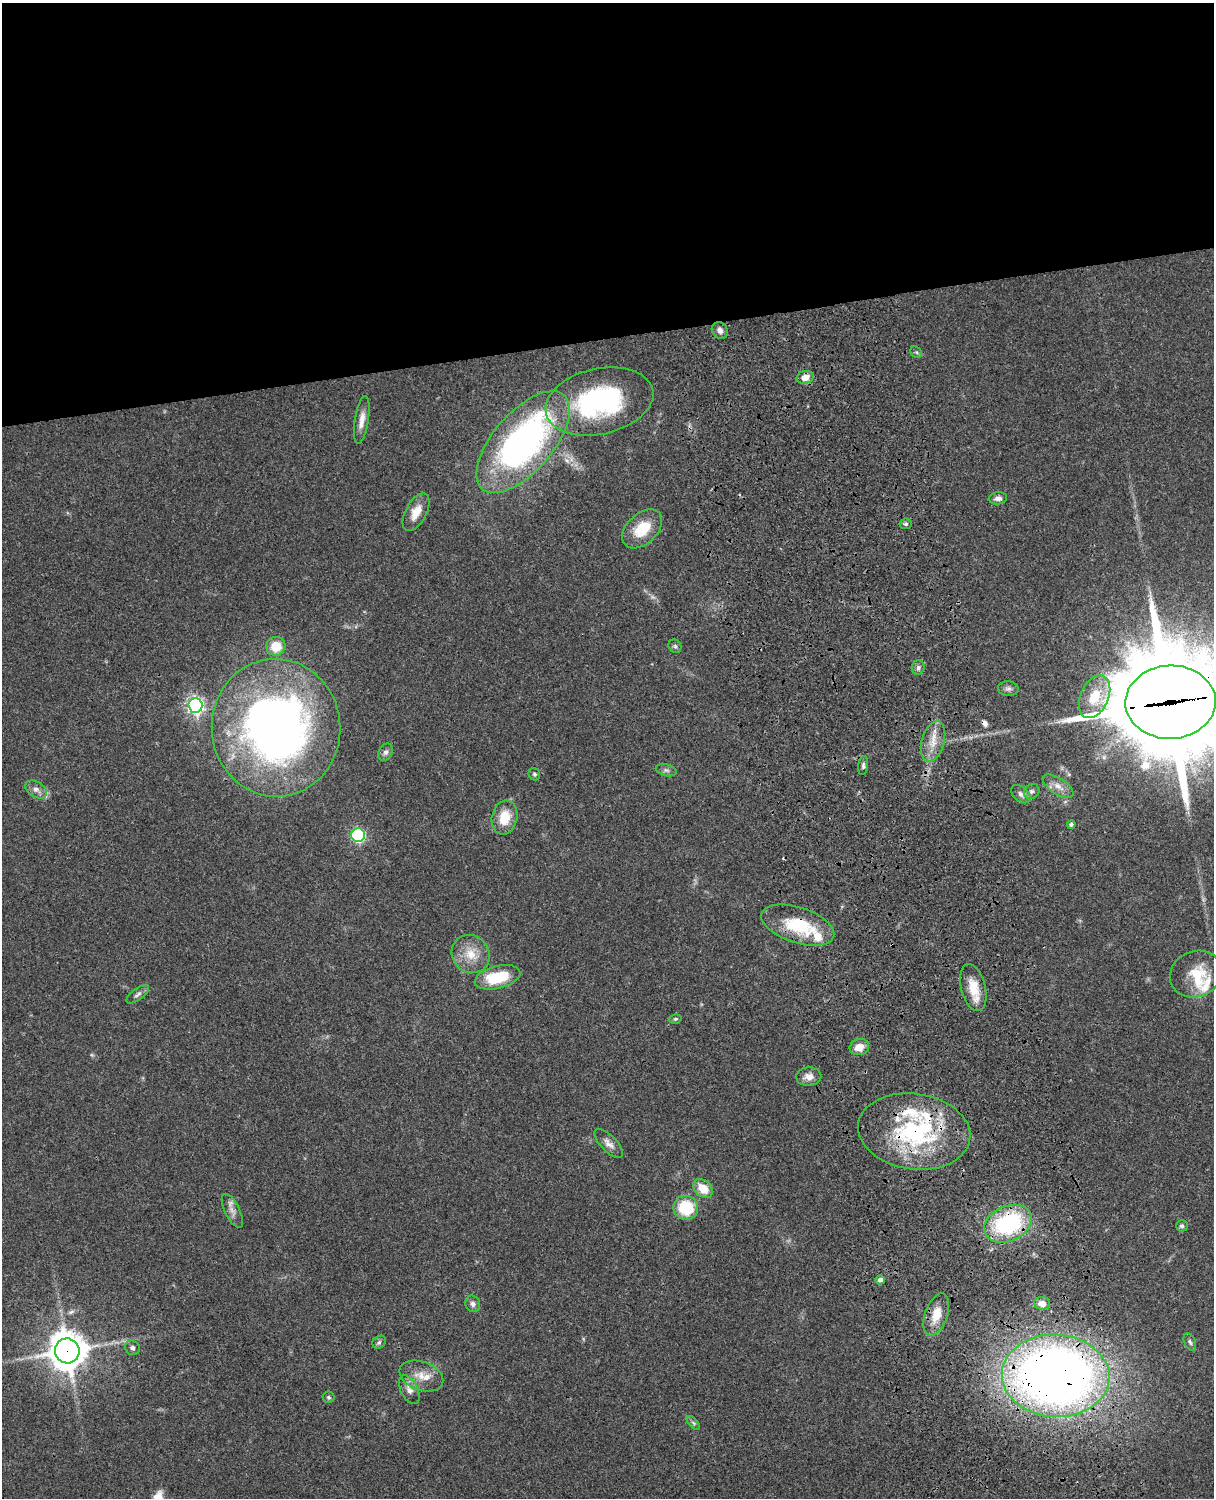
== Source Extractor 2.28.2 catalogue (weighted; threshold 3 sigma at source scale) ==
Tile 2 of 4 x 3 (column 2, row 1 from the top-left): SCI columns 1334-2545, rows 3268-4763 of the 5088 x 4927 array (HDU 1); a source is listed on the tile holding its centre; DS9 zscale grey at full resolution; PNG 1216 x 1500 px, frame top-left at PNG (2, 3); each listed source drawn as its Kron ellipse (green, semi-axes under 4 px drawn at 4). Shown black and unused: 23% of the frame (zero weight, under 3 of 4 exposures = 6% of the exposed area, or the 3 px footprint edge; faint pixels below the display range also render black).
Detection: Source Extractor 2.28.2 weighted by HDU 2 'WHT'; one run over the whole footprint, this tile lists its part. Background 0.0856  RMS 0.0061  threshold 0.0273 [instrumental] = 3 sigma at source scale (4.5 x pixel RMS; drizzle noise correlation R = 1.50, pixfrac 1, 0.05/0.05 arcsec/px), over >= 5 px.
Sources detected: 70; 2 too faint to see at this stretch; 1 cosmic-ray / hot-pixel residue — neither listed nor drawn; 8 inside a brighter listed object's ellipse — not listed separately; the other 59 listed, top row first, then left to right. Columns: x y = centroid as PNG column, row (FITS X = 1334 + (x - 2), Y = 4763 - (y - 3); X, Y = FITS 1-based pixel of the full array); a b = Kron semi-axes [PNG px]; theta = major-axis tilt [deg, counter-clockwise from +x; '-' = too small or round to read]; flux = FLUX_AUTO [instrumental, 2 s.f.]
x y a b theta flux
720 330 9 7 -51 2.7
916 352 6 5 - 1.1
805 377 8 6 14 5.2
599 401 55 33 13 98
362 420 24 7 81 5.6
523 442 62 29 49 210
998 498 9 6 6 2.6
416 512 20 10 62 8.7
906 524 6 5 - 1.4
642 529 23 15 43 18
276 646 10 9 - 12
675 646 7 6 - 1.2
918 667 7 6 - 1.9
1008 689 10 7 -4 2.1
1094 697 22 14 66 17
1171 702 45 36 2 14000
195 705 7 7 - 190
276 728 69 64 -86 410
933 741 21 11 74 9.3
386 752 9 7 57 2.1
863 766 9 5 82 1.5
666 770 10 6 -14 2
534 774 6 5 - 1.4
1058 786 17 8 -33 5.3
36 789 12 8 -30 3.4
1032 791 8 7 - 1.9
1021 794 11 7 -42 2.4
504 818 17 12 78 13
1071 824 4 3 - 1.4
358 835 7 6 - 87
798 925 38 17 -18 34
471 954 20 18 -45 13
1196 974 26 22 24 17
497 977 23 11 14 26
973 988 24 12 -75 14
138 994 13 5 36 2.2
675 1019 6 5 - 0.95
859 1047 10 8 18 6.5
809 1077 12 9 3 4.8
914 1131 56 38 -8 90
609 1143 19 8 -45 4.2
703 1188 11 8 -42 11
686 1208 12 12 - 25
232 1211 19 7 -64 4
1008 1224 25 17 24 70
1182 1226 6 5 - 1.4
880 1280 5 4 - 2.5
1042 1303 8 6 -5 4.5
473 1304 8 7 - 2.1
936 1314 22 11 70 11
379 1342 7 5 44 1.3
1190 1342 9 5 -66 1.5
132 1348 8 7 - 1.9
67 1351 12 12 - 1300
421 1376 23 14 -20 9.8
1056 1376 54 41 -3 650
409 1390 15 8 -63 4.2
329 1397 6 5 - 1
693 1423 8 3 -45 1.1
Overlapping masked pixels (flux is a lower limit): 6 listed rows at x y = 1171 702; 798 925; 914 1131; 1008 1224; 67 1351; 1056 1376
Isophote crosses this tile's border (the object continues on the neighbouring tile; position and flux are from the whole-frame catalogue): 1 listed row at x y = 1171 702